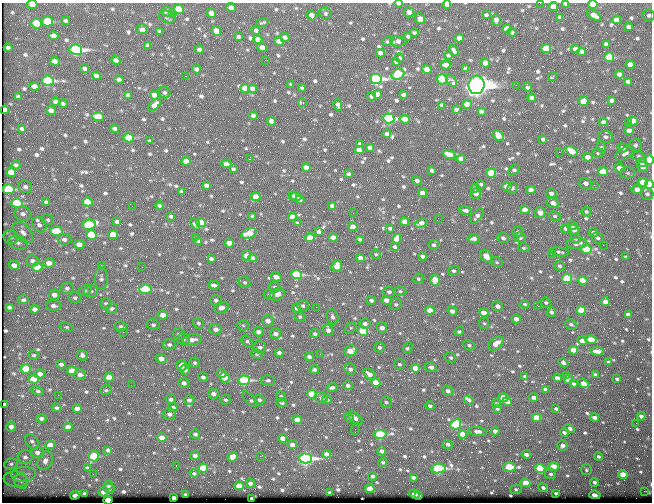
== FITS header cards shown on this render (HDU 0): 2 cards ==
NAXIS1  =                  650 / Width of table row in bytes
NAXIS2  =                  500 / Number of rows in table

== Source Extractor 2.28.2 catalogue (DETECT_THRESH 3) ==
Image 650 x 500 px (HDU 0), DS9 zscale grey, 1 PNG px = 1 image px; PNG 654 x 504 px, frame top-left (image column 1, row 500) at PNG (2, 3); each listed source drawn as its Kron ellipse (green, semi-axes under 4 px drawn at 4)
Background 357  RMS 1.4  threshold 4.21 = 3 sigma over >= 5 px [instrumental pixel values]
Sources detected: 821; of the 821, the 500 brightest by FLUX_AUTO listed and drawn (321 fainter detections omitted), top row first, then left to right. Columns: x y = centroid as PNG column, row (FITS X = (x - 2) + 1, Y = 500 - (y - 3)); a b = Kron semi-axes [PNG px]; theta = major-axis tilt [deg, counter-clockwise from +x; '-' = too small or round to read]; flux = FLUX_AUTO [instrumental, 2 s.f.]
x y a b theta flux
540 3 2 2 - 370
399 4 4 2 - 490
565 4 3 3 - 190
32 5 5 4 - 390
447 5 4 4 - 320
593 5 5 4 - 1400
553 7 5 4 - 820
231 8 5 4 - 640
179 9 5 5 - 2700
167 11 5 5 - 990
409 12 5 5 - 670
211 13 5 4 - 700
325 13 6 6 - 210
172 14 2 2 - 460
312 15 5 4 - 460
486 15 4 4 - 200
594 15 8 4 -35 600
649 15 6 5 - 250
167 17 8 6 -18 260
560 17 4 4 - 270
420 19 5 5 - 980
496 20 6 4 -82 540
616 20 4 4 - 680
48 21 5 5 - 4800
66 21 4 3 - 230
36 23 5 5 - 3500
262 23 6 3 15 160
628 27 4 4 - 350
142 29 6 5 - 300
507 29 5 4 - 880
256 30 4 4 - 240
160 31 4 3 - 190
216 31 5 4 - 860
414 32 4 3 - 160
512 32 4 3 - 200
54 36 5 4 - 520
408 36 4 3 - 190
238 37 4 3 - 190
285 37 5 4 - 370
459 38 4 4 - 820
258 39 4 4 - 800
279 41 5 4 - 850
387 41 6 4 35 160
398 41 7 5 -9 450
606 44 4 4 - 310
148 45 4 4 - 320
8 48 4 3 - 290
262 48 5 4 - 760
546 48 5 4 - 2900
199 49 4 4 - 280
575 49 4 4 - 490
76 50 6 5 - 28000
454 50 6 4 -55 240
581 52 4 4 - 410
380 53 4 4 - 550
448 55 4 3 - 160
609 57 5 4 - 4800
400 58 4 4 - 160
116 60 5 4 - 390
265 60 2 2 - 200
55 61 5 4 - 570
396 62 4 3 - 160
485 63 4 4 - 660
630 64 5 4 - 820
446 65 5 4 - 690
85 69 4 3 - 290
196 69 4 4 - 310
427 69 5 4 - 1200
465 69 4 3 - 240
398 74 6 5 - 9600
619 74 4 4 - 390
96 76 5 4 - 460
186 76 2 2 - 220
553 76 5 2 - 220
376 79 6 5 - 23000
442 79 5 5 - 11000
119 80 4 4 - 400
48 81 6 5 - 13000
451 81 7 3 -51 1400
628 82 4 4 - 350
291 84 4 3 - 180
476 85 9 8 - 120000
516 85 2 2 - 280
34 86 5 4 - 520
527 87 4 3 - 170
302 88 4 3 - 160
245 89 5 4 - 2000
252 89 4 4 - 400
164 92 6 5 - 190
377 94 4 4 - 500
128 95 4 4 - 310
154 95 4 4 - 660
403 95 4 3 - 240
372 96 4 4 - 440
18 97 4 4 - 260
532 98 4 4 - 550
611 100 4 3 - 240
583 101 5 4 - 1500
56 102 5 4 - 380
303 103 3 2 - 540
63 104 4 3 - 220
467 104 4 4 - 1400
155 105 7 4 42 590
338 105 5 4 - 350
442 105 4 4 - 370
456 109 4 3 - 240
5 110 4 4 - 590
51 111 5 4 - 640
481 111 4 4 - 330
253 116 4 4 - 350
98 117 6 4 -6 1900
389 118 5 5 - 21000
405 119 5 4 - 730
271 121 4 4 - 620
633 121 5 4 - 1500
603 122 4 4 - 320
628 122 3 2 - 340
22 129 3 3 - 170
115 129 4 4 - 320
629 130 4 4 - 690
387 134 4 4 - 420
498 136 6 4 -42 1300
605 137 8 6 -13 320
129 138 5 4 - 3700
543 139 4 3 - 180
150 141 4 3 - 180
360 144 4 4 - 280
635 145 6 6 - 260
601 147 6 4 -82 270
370 148 4 4 - 320
623 148 5 4 - 370
359 150 4 4 - 1000
572 151 6 4 -34 1600
559 152 2 2 - 370
598 153 6 5 - 160
625 153 10 6 32 460
449 155 6 4 -21 1200
638 156 6 4 0 170
587 157 5 4 - 700
249 159 3 2 - 1200
461 159 4 4 - 600
649 160 5 4 - 1300
186 161 4 4 - 710
642 162 5 4 - 460
226 164 5 4 - 470
16 165 4 3 - 220
643 167 5 5 - 440
306 168 4 4 - 690
619 168 5 4 - 750
233 169 4 3 - 190
432 170 4 3 - 200
514 170 6 4 28 210
11 172 5 4 - 1300
603 172 5 4 - 2100
491 173 5 4 - 3600
627 173 7 5 0 200
348 174 3 3 - 160
417 181 5 4 - 230
643 182 5 4 - 2400
586 183 7 5 0 560
481 184 4 3 - 190
650 184 4 4 - 2400
206 185 4 4 - 390
594 185 3 3 - 200
506 186 5 4 - 870
25 187 7 6 - 320
475 188 4 4 - 360
512 188 6 5 - 200
9 189 6 5 - 9400
637 189 5 4 - 630
531 190 4 4 - 710
181 192 4 3 - 180
422 193 4 4 - 720
551 193 5 5 - 310
476 194 5 5 - 350
647 194 6 6 - 320
293 195 4 3 - 250
256 197 5 4 - 1700
296 197 5 3 - 340
300 200 4 3 - 230
46 202 4 4 - 160
88 202 5 4 - 2600
17 203 5 5 - 5200
553 203 6 5 - 480
132 206 2 2 - 190
159 206 4 3 - 210
332 206 4 3 - 320
466 210 6 4 -14 320
525 210 5 4 - 1200
586 212 5 5 - 170
353 213 2 2 - 180
540 213 5 5 - 750
23 214 8 7 - 460
171 216 4 3 - 210
253 216 4 3 - 180
477 216 9 5 52 340
555 216 6 4 -13 170
292 217 4 4 - 980
438 218 2 2 - 160
48 220 6 5 - 160
117 222 4 3 - 310
404 222 4 4 - 820
201 223 5 4 - 2500
297 223 4 4 - 250
421 223 6 4 24 690
195 224 6 4 -54 510
39 225 8 6 -52 350
89 225 7 5 13 6900
572 226 5 4 - 310
353 227 4 4 - 1900
390 228 4 3 - 210
566 228 5 4 - 690
574 230 5 5 - 440
56 231 6 4 -6 3700
23 232 13 7 -47 570
319 232 4 4 - 340
518 232 5 5 - 300
594 232 4 4 - 290
249 233 8 5 21 1900
113 234 5 4 - 1800
91 235 5 4 - 4800
11 237 7 7 - 340
195 238 2 2 - 320
310 238 4 4 - 2200
333 238 4 4 - 830
503 238 6 5 - 340
520 238 6 5 - 250
597 238 5 5 - 260
64 239 7 5 -8 390
359 239 3 3 - 160
396 239 5 4 - 1100
474 239 6 4 1 470
575 239 5 5 - 160
198 241 4 3 - 220
18 243 10 6 -13 350
229 243 5 4 - 1500
576 243 10 5 4 540
79 244 5 4 - 670
434 245 5 5 - 220
603 245 2 2 - 440
395 247 4 3 - 240
523 248 6 4 1 160
586 249 5 4 - 2500
559 252 10 4 -7 250
376 254 5 5 - 150
551 254 2 2 - 1100
246 255 5 4 - 860
422 256 4 4 - 330
486 256 7 5 -49 990
626 257 4 3 - 160
252 258 4 4 - 490
360 258 4 4 - 650
211 259 4 3 - 250
32 261 6 5 - 320
497 262 6 5 - 160
49 263 6 5 - 740
14 265 5 4 - 490
101 265 2 2 - 340
337 266 6 5 - 860
559 266 5 5 - 200
37 267 5 4 - 2800
142 267 2 2 - 210
454 271 6 4 16 210
297 275 5 4 - 8700
276 277 5 4 - 750
101 278 11 6 -89 320
567 278 5 4 - 4500
418 279 5 4 - 180
435 280 6 4 -88 1600
583 281 5 4 - 2400
245 282 6 5 - 210
214 285 6 4 -6 300
275 287 6 4 -14 170
67 288 6 6 - 310
145 289 6 5 - 5500
85 290 7 5 24 180
91 291 6 6 - 270
400 291 6 4 -1 170
389 292 6 5 - 270
277 294 8 6 30 570
54 295 5 5 - 510
269 295 5 5 - 240
75 298 6 5 - 180
23 300 5 4 - 240
216 300 6 5 - 280
371 300 5 4 - 310
386 300 5 4 - 650
546 302 5 5 - 170
605 302 4 4 - 620
106 303 6 5 - 200
396 304 6 5 - 200
525 304 5 4 - 170
53 306 7 5 -2 370
303 306 6 5 - 280
498 306 6 5 - 470
538 306 3 2 - 470
9 307 4 3 - 230
316 307 2 2 - 640
111 308 6 5 - 330
222 308 7 5 22 610
296 308 4 4 - 270
35 309 4 4 - 470
430 310 5 4 - 960
581 310 5 4 - 3200
452 311 5 4 - 530
551 312 5 5 - 260
484 313 4 4 - 1200
628 314 4 4 - 450
163 315 5 4 - 920
300 317 5 5 - 180
333 317 8 5 -64 350
516 319 4 4 - 650
268 321 6 5 - 650
198 323 5 5 - 220
484 323 6 5 - 150
365 324 5 4 - 470
571 324 6 5 - 210
153 325 6 5 - 210
243 325 6 5 - 160
121 326 6 5 - 230
66 327 7 4 -16 160
350 328 7 4 45 160
382 328 5 5 - 560
216 329 6 5 - 550
328 330 6 5 - 470
363 331 5 4 - 4000
459 331 5 4 - 240
123 332 2 2 - 400
258 332 5 4 - 490
179 334 6 5 - 290
275 334 5 5 - 490
315 334 5 4 - 210
184 339 6 5 - 230
591 339 6 4 -12 1700
192 340 9 5 10 650
247 341 6 4 -48 180
582 341 5 4 - 600
496 344 9 5 37 1000
169 345 6 5 - 280
469 345 6 4 -29 220
260 347 7 6 - 340
379 347 5 5 - 240
408 348 6 4 60 240
573 350 5 4 - 1600
350 351 6 5 - 1700
597 351 7 4 -8 690
279 353 4 4 - 530
257 354 6 4 -21 160
320 354 2 2 - 170
34 355 5 4 - 180
82 355 5 5 - 310
309 357 4 4 - 450
451 358 6 5 - 200
161 359 5 5 - 820
608 362 4 3 - 170
195 363 5 5 - 220
563 363 5 3 - 330
61 364 4 4 - 330
399 364 5 5 - 200
181 366 6 5 - 620
431 367 6 5 - 430
415 368 4 4 - 1100
26 369 5 4 - 3300
350 369 6 5 - 350
185 370 5 4 - 430
314 370 5 4 - 270
72 371 5 4 - 1600
40 374 5 4 - 530
222 374 5 4 - 450
369 374 7 4 -40 660
595 374 4 3 - 210
80 375 6 5 - 420
525 376 4 3 - 160
567 376 4 3 - 250
109 377 5 4 - 1400
203 377 5 4 - 300
225 377 5 5 - 1100
557 378 4 4 - 550
34 379 5 4 - 2000
568 379 4 4 - 350
617 379 3 3 - 180
244 380 5 4 - 12000
268 380 6 5 - 230
376 382 4 4 - 1600
184 383 5 5 - 390
573 384 4 3 - 200
584 384 5 4 - 1200
131 385 2 2 - 170
348 385 5 5 - 330
332 388 5 4 - 280
545 389 4 3 - 230
106 390 6 4 12 180
37 391 6 3 -24 230
448 391 5 5 - 410
213 394 5 5 - 540
312 394 5 4 - 3000
58 395 2 2 - 350
281 396 5 4 - 170
321 398 6 5 - 350
503 398 5 4 - 2200
533 398 4 3 - 370
171 399 5 4 - 260
250 399 10 4 -48 310
189 400 5 5 - 350
225 400 5 4 - 180
259 400 5 5 - 210
327 400 5 4 - 200
469 400 5 4 - 280
386 402 6 5 - 200
507 402 4 4 - 670
282 403 5 4 - 290
5 404 3 3 - 220
497 404 4 4 - 330
430 406 4 3 - 210
173 407 5 4 - 280
56 408 5 4 - 210
77 408 5 4 - 810
497 408 4 4 - 170
556 409 4 3 - 190
170 414 6 5 - 380
641 416 4 3 - 320
594 417 4 3 - 450
41 418 5 4 - 290
349 418 5 4 - 180
355 418 9 4 -38 450
536 418 5 4 - 2000
297 420 4 4 - 1300
636 423 2 2 - 160
456 424 5 5 - 6300
11 426 5 5 - 440
68 427 4 4 - 680
570 428 5 4 - 300
355 430 5 2 - 160
477 431 9 4 -5 470
495 431 4 4 - 480
564 433 4 3 - 250
195 434 5 5 - 290
380 434 6 4 0 8800
462 434 4 4 - 1400
162 437 4 4 - 830
283 438 4 4 - 840
32 442 8 6 -53 280
448 444 5 4 - 300
50 445 5 4 - 1400
292 445 5 4 - 630
563 445 5 5 - 430
108 450 4 3 - 190
382 451 4 4 - 380
37 452 6 5 - 420
327 454 4 4 - 800
526 454 4 4 - 540
195 455 4 4 - 350
94 456 5 5 - 4300
260 456 2 2 - 640
598 456 4 4 - 250
25 457 7 7 - 360
233 457 5 4 - 1400
306 458 6 5 - 31000
45 461 9 7 60 500
383 462 5 4 - 160
11 464 7 5 15 220
176 466 3 2 - 210
553 466 5 4 - 1800
509 467 6 4 -3 5600
87 468 4 3 - 200
203 468 5 4 - 3400
540 468 5 4 - 8000
438 469 7 5 9 13000
586 470 5 5 - 180
194 473 4 3 - 170
24 474 12 7 4 580
93 474 2 2 - 250
551 474 5 5 - 230
623 474 5 4 - 2000
372 476 4 4 - 180
413 477 4 3 - 310
16 479 12 7 -5 570
21 481 7 6 - 330
594 482 4 4 - 220
250 483 4 4 - 360
525 483 5 4 - 2100
108 485 4 4 - 420
239 486 4 4 - 1600
370 488 5 4 - 1300
543 488 5 4 - 340
109 489 5 4 - 350
516 489 6 5 - 180
644 491 2 2 - 1600
104 492 5 4 - 570
330 492 3 3 - 160
556 493 4 3 - 170
85 494 4 3 - 330
414 494 5 3 - 830
75 495 4 3 - 310
185 495 3 3 - 220
595 495 6 3 -6 870
418 496 3 3 - 250
174 498 4 3 - 770
252 499 3 3 - 500
108 500 4 4 - 9500
At the frame edge (FLAGS 8, measured only in part): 10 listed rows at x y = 540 3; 399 4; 565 4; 32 5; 447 5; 593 5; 649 15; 649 160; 650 184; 108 500
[321 fainter detections neither listed nor drawn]